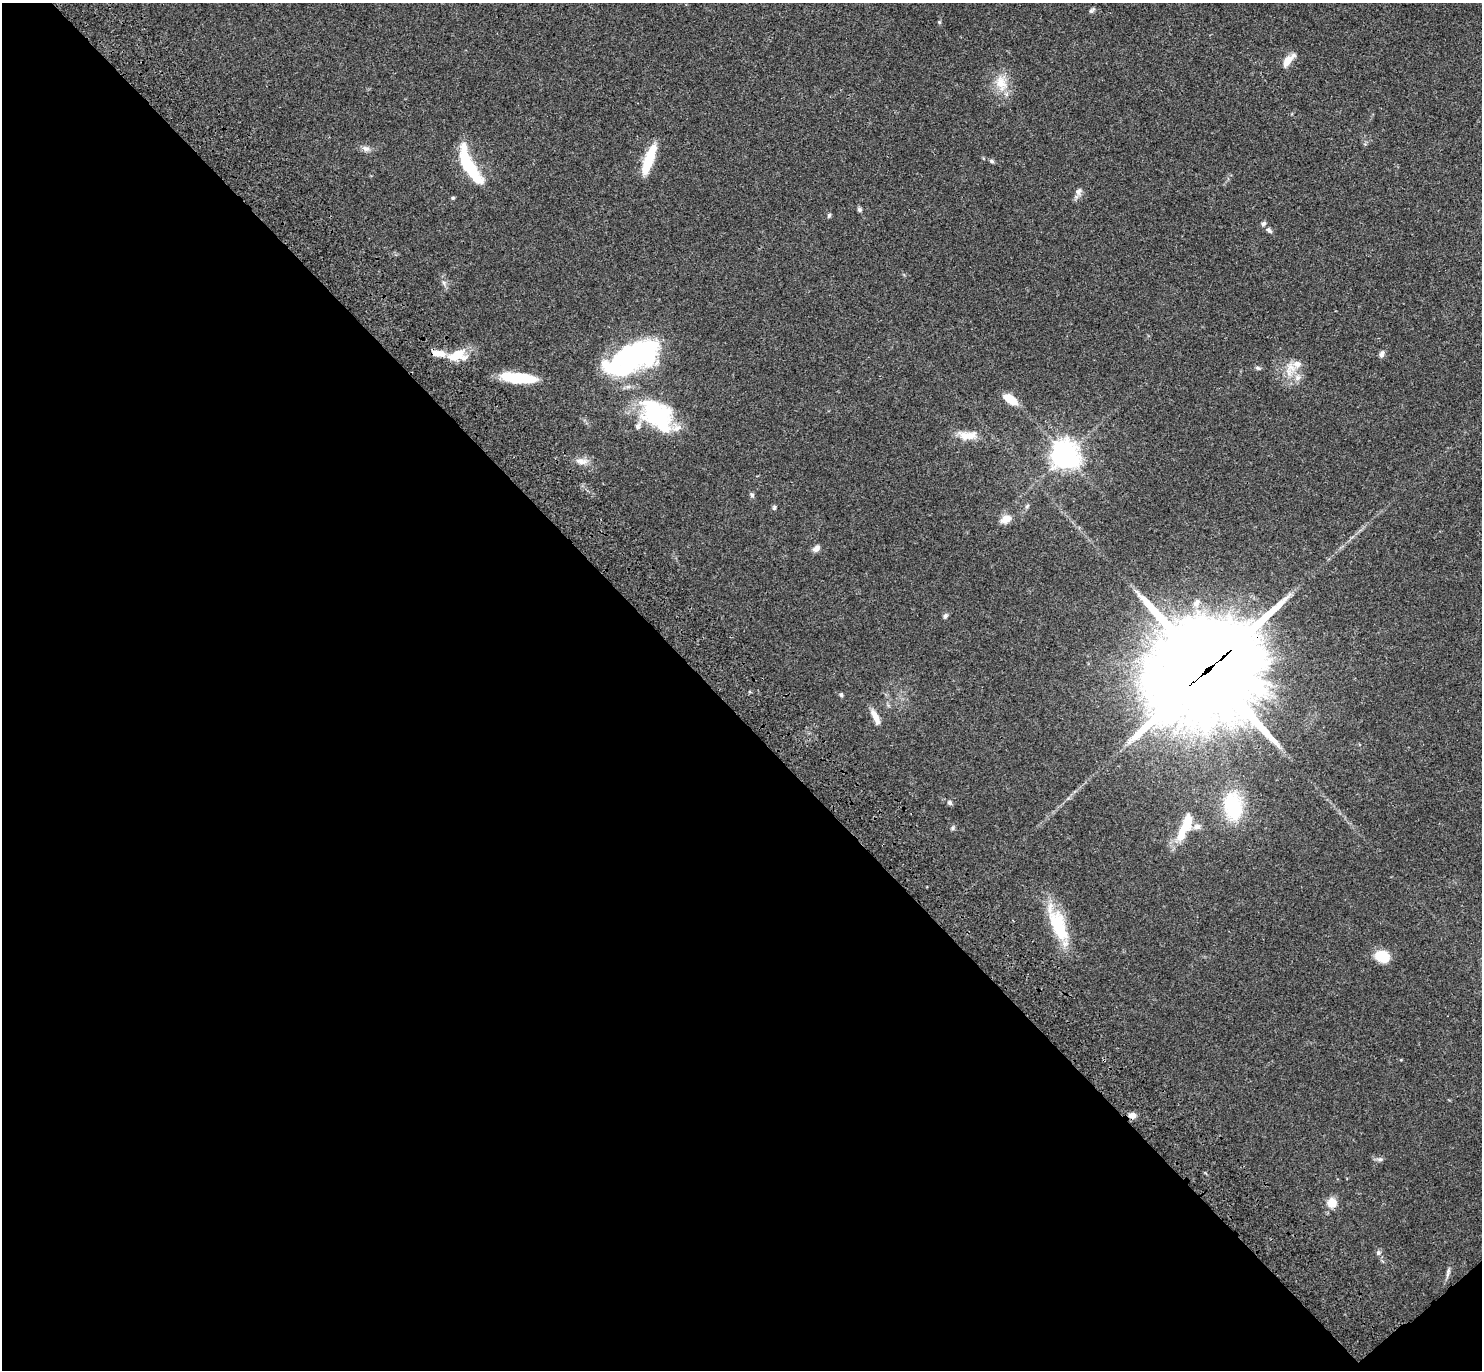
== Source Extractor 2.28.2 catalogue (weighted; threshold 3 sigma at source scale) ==
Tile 14 of 4 x 4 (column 2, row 4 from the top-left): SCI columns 1577-3056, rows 246-1613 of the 6115 x 6104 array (HDU 1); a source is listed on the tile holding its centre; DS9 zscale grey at full resolution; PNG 1484 x 1372 px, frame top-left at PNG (2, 3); no overlay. Shown black and unused: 48% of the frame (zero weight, under 3 of 4 exposures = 6% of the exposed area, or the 3 px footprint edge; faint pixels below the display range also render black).
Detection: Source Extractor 2.28.2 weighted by HDU 2 'WHT'; one run over the whole footprint, this tile lists its part. Background 0.0501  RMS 0.0055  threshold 0.0245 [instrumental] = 3 sigma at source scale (4.5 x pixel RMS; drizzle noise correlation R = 1.50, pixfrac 1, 0.05/0.05 arcsec/px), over >= 5 px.
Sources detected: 61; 5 inside a brighter object's white glare — not listed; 10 inside a brighter listed object's ellipse — not listed separately; the other 46 listed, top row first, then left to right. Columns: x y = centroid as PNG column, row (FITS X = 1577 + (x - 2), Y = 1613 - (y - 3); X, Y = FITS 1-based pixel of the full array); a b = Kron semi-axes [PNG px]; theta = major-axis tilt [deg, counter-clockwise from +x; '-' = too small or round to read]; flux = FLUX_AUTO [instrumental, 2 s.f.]
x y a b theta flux
1091 11 8 5 51 1.1
939 22 5 4 - 0.61
1287 61 16 8 53 4.9
1001 83 23 14 -76 10
366 148 11 7 -17 2.3
649 159 35 9 70 16
992 161 6 5 - 0.89
469 167 45 11 -58 28
1079 191 11 7 68 2.2
453 198 4 4 - 0.82
859 209 6 6 - 1
829 215 6 4 78 0.96
1269 230 9 5 -48 1.5
444 283 6 5 - 1.2
1382 354 8 6 67 1.9
457 355 21 13 8 12
635 358 54 20 1 53
1258 368 8 5 -12 1
1291 368 15 12 -49 7.3
523 378 33 10 -4 19
1010 399 16 8 -34 9.7
655 414 38 27 6 36
967 435 25 10 0 7.9
1065 455 9 8 - 650
582 461 19 8 -7 4
752 495 7 5 -47 1
1027 506 6 4 71 0.82
774 507 6 5 - 0.87
1006 519 12 8 28 5.3
816 548 10 6 41 2.5
1196 603 11 8 52 3
945 616 7 5 61 1.2
1208 669 40 31 38 12000
841 695 5 5 - 0.92
876 717 21 7 -65 5
949 803 6 6 - 1.3
1233 806 33 20 -80 31
1187 823 27 12 78 9.6
952 828 7 4 89 0.89
1058 925 41 18 -69 27
1382 956 16 12 -20 11
1132 1115 7 6 - 3.5
1380 1159 9 4 -8 1.2
1332 1203 10 10 - 7
1378 1253 7 6 - 1.4
1448 1273 16 4 74 1.8
Overlapping masked pixels (flux is a lower limit): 2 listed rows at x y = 1208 669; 1132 1115